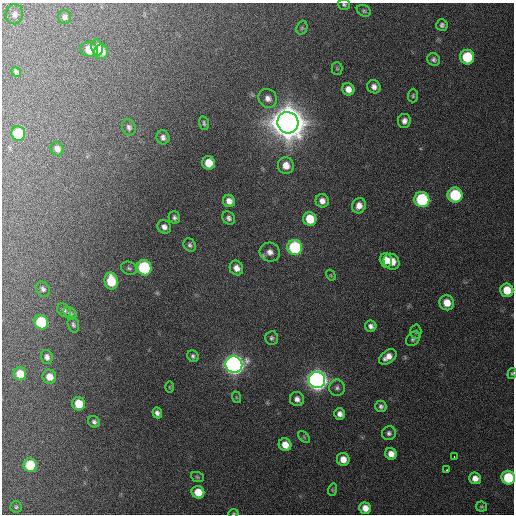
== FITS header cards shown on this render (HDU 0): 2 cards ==
NAXIS1  =                  512 / Axis length
NAXIS2  =                  512 / Axis length

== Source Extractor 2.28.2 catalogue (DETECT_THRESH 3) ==
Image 512 x 512 px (HDU 0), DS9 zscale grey, 1 PNG px = 1 image px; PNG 516 x 516 px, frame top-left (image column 1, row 512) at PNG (2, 3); each listed source drawn as its Kron ellipse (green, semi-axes under 4 px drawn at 4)
Background 457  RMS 13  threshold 37.9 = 3 sigma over >= 5 px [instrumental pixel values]
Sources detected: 90; all 90 listed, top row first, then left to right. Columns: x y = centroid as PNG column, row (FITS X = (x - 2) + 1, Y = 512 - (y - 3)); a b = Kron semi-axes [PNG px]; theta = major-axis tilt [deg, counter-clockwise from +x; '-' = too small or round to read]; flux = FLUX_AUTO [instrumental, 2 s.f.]
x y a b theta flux
344 5 6 5 - 1.7e+03
364 11 7 5 -28 1.6e+03
14 14 10 8 83 4.6e+03
65 17 7 6 - 2.5e+03
442 25 6 5 - 2.4e+03
302 28 7 5 70 1.4e+03
97 47 8 6 -83 1.0e+04
89 49 9 7 -13 1.6e+04
101 52 7 7 - 9.8e+03
467 57 7 7 - 4.1e+04
434 60 7 6 - 2.5e+03
337 69 6 5 - 1.4e+03
16 72 5 4 - 2.3e+03
374 87 7 6 - 4.2e+03
348 89 6 6 - 6.2e+03
413 96 7 5 88 1.5e+03
268 98 10 9 - 5.0e+03
404 121 7 6 - 4.2e+03
204 123 7 4 -75 1.5e+03
288 123 11 10 - 3.3e+06
129 127 8 6 -68 2.8e+03
18 134 7 7 - 4.3e+04
163 137 7 6 - 3.3e+03
57 149 7 6 - 4.4e+03
209 163 7 6 - 1.6e+04
286 165 8 8 - 8.9e+03
455 195 7 7 - 5.9e+04
422 200 8 7 - 8.3e+04
229 201 6 6 - 5.6e+03
322 201 7 6 - 5.1e+03
359 206 8 7 - 6.3e+03
174 217 6 5 - 2.4e+03
229 218 7 6 - 2.7e+03
310 219 7 6 - 2.0e+04
164 227 7 6 - 3.9e+03
190 245 7 5 -49 2.3e+03
295 248 8 7 - 8.8e+04
270 252 10 9 - 5.5e+03
386 260 7 6 - 8.7e+03
391 262 8 7 - 1.2e+04
129 268 8 6 -21 2.0e+03
144 268 8 7 - 9.1e+04
236 268 7 6 - 6.4e+03
331 275 6 4 -59 1.0e+03
111 281 8 6 -82 2.8e+04
43 289 8 6 -53 2.5e+03
507 290 7 6 - 1.7e+04
447 303 8 7 - 1.2e+04
64 310 8 6 -45 2.7e+03
70 313 7 5 -41 2.2e+03
41 322 7 7 - 4.9e+04
73 325 8 5 -72 2.0e+03
371 326 6 5 - 3.4e+03
416 332 7 5 -89 1.5e+03
272 338 7 6 - 2.2e+03
413 339 8 6 51 2.4e+03
193 356 6 5 - 2.1e+03
47 357 7 6 - 3.4e+03
388 357 10 6 37 7.3e+03
234 364 8 8 - 7.0e+05
512 373 5 4 - 1.3e+03
20 374 6 6 - 1.5e+04
49 377 7 6 - 9.1e+03
317 380 8 8 - 8.1e+05
169 387 5 3 - 8.3e+02
337 388 8 7 - 3.0e+03
236 397 6 3 -71 9.6e+02
297 399 7 7 - 4.1e+03
78 404 7 6 - 1.8e+04
381 406 6 5 - 2.3e+03
157 413 5 4 - 3.1e+03
340 414 6 5 - 4.2e+03
94 422 6 5 - 2.3e+03
389 433 7 7 - 2.7e+03
304 437 7 4 -45 1.2e+03
285 445 6 6 - 9.6e+03
391 454 6 5 - 6.5e+03
454 456 3 2 - 2.2e+03
343 459 6 6 - 8.5e+03
30 465 7 6 - 3.8e+04
447 470 2 2 - 3.5e+03
197 477 6 5 - 1.2e+03
475 478 6 5 - 6.4e+03
508 478 7 6 - 4.5e+04
332 490 6 4 73 9.8e+02
198 492 6 6 - 1.5e+04
16 507 6 6 - 1.4e+03
481 507 5 5 - 1.4e+03
365 508 6 5 - 8.3e+03
234 513 5 3 - 8.7e+02
At the frame edge (FLAGS 8, measured only in part): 4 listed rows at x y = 344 5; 512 373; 508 478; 234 513